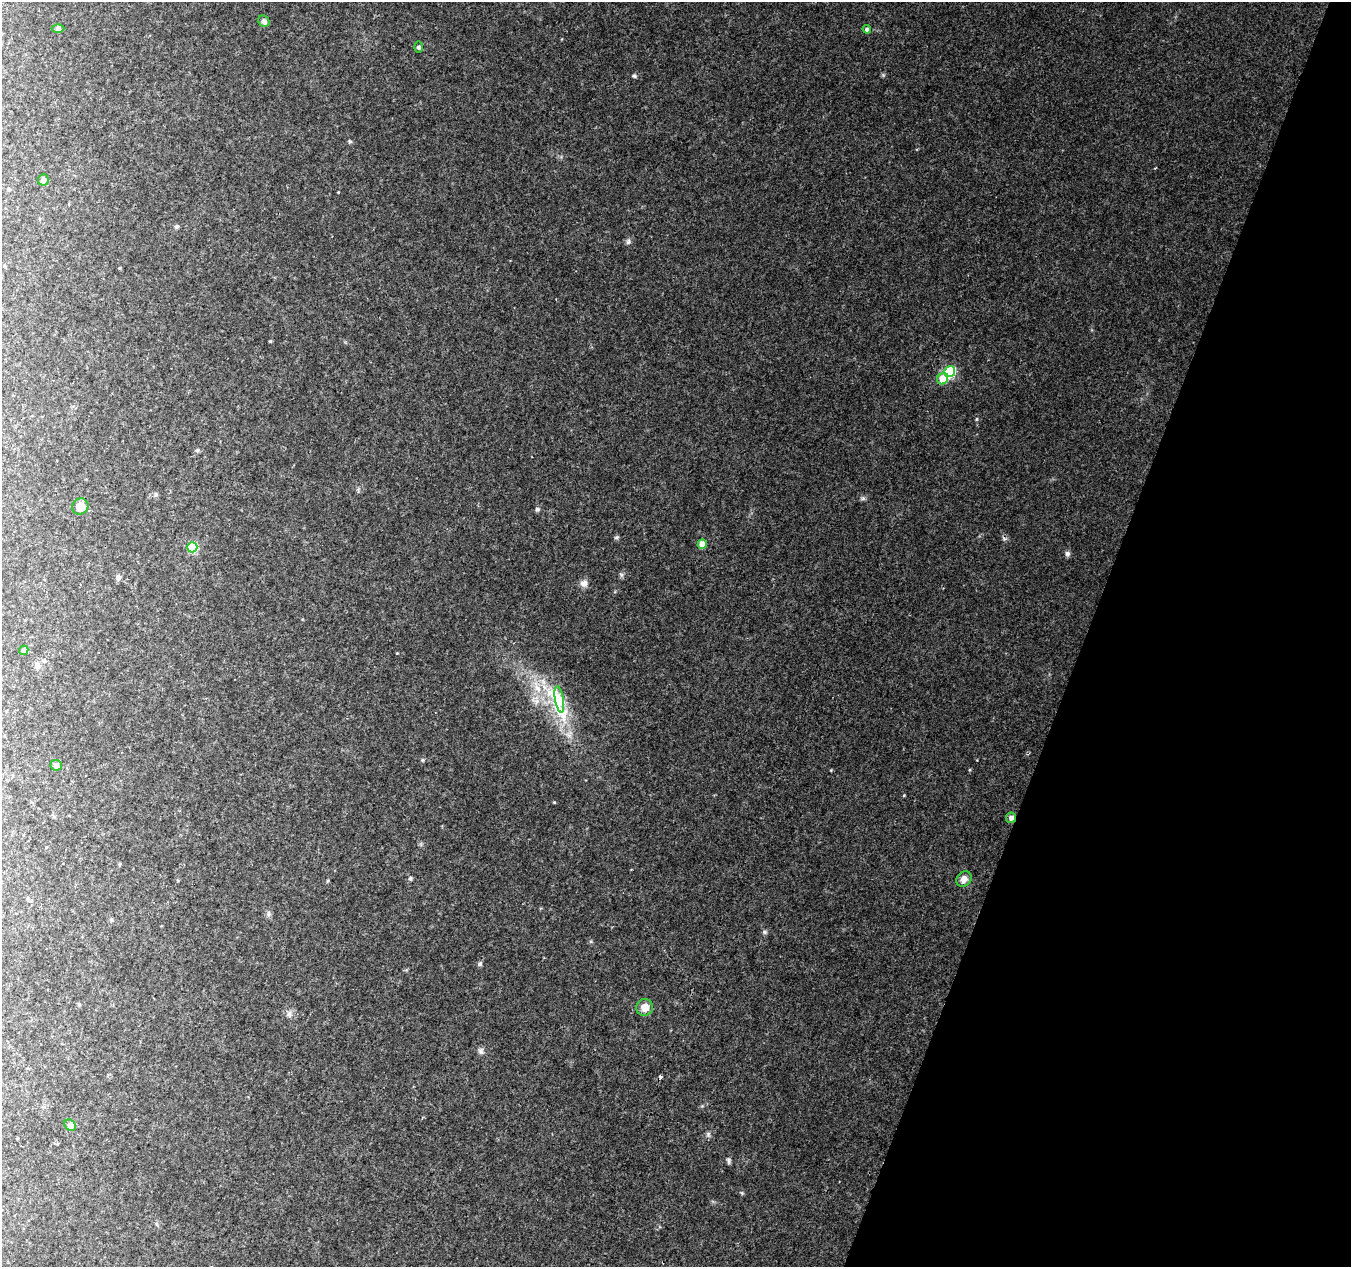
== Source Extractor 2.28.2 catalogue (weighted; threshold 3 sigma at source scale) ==
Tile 8 of 4 x 4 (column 4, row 2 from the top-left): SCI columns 4055-5403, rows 2811-4075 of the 5403 x 5556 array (HDU 1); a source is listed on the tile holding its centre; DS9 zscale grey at full resolution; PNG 1353 x 1269 px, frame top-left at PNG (2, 2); each listed source drawn as its Kron ellipse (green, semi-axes under 4 px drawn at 4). Shown black and unused: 20% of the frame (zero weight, under 2 of 3 exposures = <1% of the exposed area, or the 3 px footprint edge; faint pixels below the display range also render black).
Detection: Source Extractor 2.28.2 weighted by HDU 2 'WHT'; one run over the whole footprint, this tile lists its part. Background 0.143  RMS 0.014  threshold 0.0621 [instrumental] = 3 sigma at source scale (4.5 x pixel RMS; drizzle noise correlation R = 1.50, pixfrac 1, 0.0396/0.0396 arcsec/px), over >= 5 px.
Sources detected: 18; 1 cosmic-ray / hot-pixel residue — neither listed nor drawn; the other 17 listed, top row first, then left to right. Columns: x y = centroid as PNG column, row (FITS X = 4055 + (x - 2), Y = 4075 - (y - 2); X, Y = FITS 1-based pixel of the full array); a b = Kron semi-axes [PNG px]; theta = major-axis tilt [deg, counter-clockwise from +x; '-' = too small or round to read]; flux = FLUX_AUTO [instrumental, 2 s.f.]
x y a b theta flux
264 21 6 5 - 2.1
58 29 6 4 0 1.8
867 29 4 4 - 1.6
419 47 5 3 - 1.3
43 180 5 5 - 2
950 372 6 5 - 53
943 379 6 5 - 17
80 506 8 7 - 6.2
702 544 4 4 - 9
192 547 5 5 - 41
24 650 5 4 - 2.4
559 699 13 4 -80 6.1
56 765 5 5 - 2
1011 818 5 5 - 3.4
964 879 8 7 - 4.4
645 1007 8 8 - 6.5
70 1125 6 5 - 2.5
Overlapping masked pixels (flux is a lower limit): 1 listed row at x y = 1011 818
Unlisted compact peaks at least as high as the median listed source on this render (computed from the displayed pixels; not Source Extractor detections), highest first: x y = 1067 554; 584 584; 628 242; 537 509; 635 76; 481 1052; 708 1134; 977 419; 617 537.